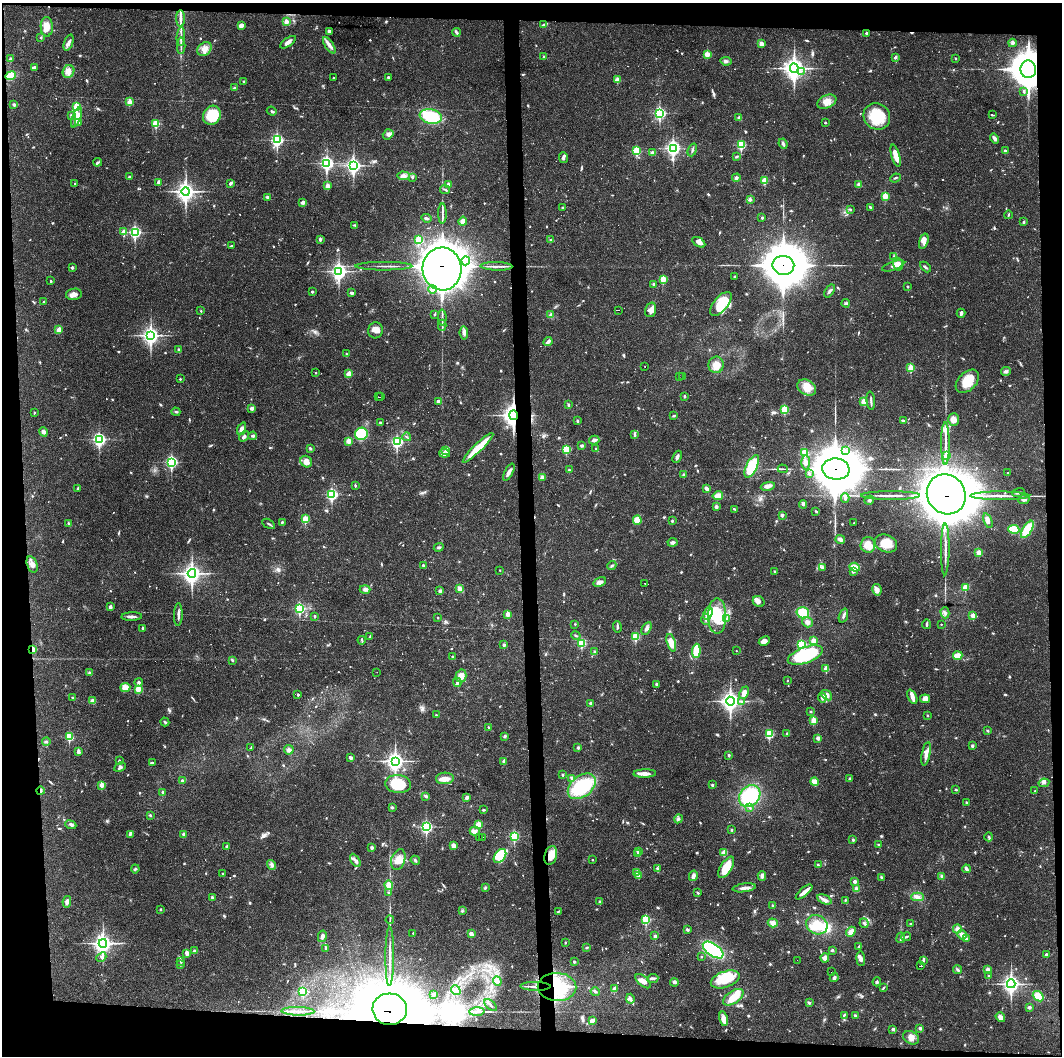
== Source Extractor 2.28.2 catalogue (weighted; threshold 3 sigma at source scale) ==
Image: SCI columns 1-4239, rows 1-4215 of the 4239 x 4216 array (HDU 1 of 3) = the unmasked area's bounding box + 8 px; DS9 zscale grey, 4 x 4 block average (1 PNG px = mean of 4 x 4 image px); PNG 1064 x 1058 px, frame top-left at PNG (2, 3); each listed source drawn as its Kron ellipse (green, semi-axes under 4 px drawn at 4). Shown black and unused: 9% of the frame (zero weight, under 3 of 4 exposures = <1% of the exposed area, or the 3 px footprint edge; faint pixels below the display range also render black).
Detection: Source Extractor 2.28.2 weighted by HDU 2 'WHT'. Background 0.027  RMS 0.0023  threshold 0.0105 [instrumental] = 3 sigma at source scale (4.5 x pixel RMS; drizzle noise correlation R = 1.50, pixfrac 1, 0.05/0.05 arcsec/px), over >= 5 px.
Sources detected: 1035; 2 too faint to see at this stretch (4 x 4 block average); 20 inside a brighter object's white glare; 24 cosmic-ray / hot-pixel residue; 2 long thin detections or spike segments (spike, bleed or trail) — neither listed nor drawn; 18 coinciding with a brighter row at this scale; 43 inside a brighter listed object's ellipse — not listed separately; of the other 926, all 500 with FLUX_AUTO >= 1.43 (the completeness limit of this list) listed and drawn (426 fainter detections not listed), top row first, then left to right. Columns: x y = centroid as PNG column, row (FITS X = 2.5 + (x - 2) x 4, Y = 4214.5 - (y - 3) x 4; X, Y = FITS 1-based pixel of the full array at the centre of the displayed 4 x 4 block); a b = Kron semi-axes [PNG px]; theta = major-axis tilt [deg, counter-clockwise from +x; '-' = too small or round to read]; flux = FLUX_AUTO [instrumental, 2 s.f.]
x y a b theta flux
181 19 8 2 -89 7.1
286 22 2 2 - 23
544 24 4 3 - 2.6
241 26 4 3 - 7.7
47 27 9 6 -88 14
329 31 3 2 - 3.9
456 32 4 3 - 2.8
866 33 2 2 - 4.7
41 37 3 2 - 1.4
181 37 9 2 87 3.9
69 42 8 3 69 4.7
288 42 9 3 36 6.9
1012 43 4 3 - 2.8
761 44 2 2 - 14
329 45 9 4 -57 6.9
181 46 8 2 90 2.5
204 49 8 6 43 10
707 54 2 2 - 31
544 57 2 2 - 3
895 57 3 2 - 2.8
955 58 2 2 - 1.4
10 59 3 2 - 3.8
726 61 5 3 - 3.8
35 67 4 3 - 2.3
794 68 5 4 - 850
1028 69 9 8 - 3200
802 71 2 2 - 1.8
68 72 6 5 - 9.2
10 76 5 4 - 26
388 77 3 2 - 1.7
333 78 2 2 - 2.2
617 80 2 2 - 27
244 81 2 2 - 3.7
234 88 3 2 - 1.7
1024 91 3 2 - 2
129 102 2 2 - 30
827 102 10 6 23 13
14 105 4 2 - 2.5
77 107 2 2 - 68
272 111 5 2 - 2.2
660 113 3 2 - 260
71 115 4 3 - 2.7
212 115 10 8 55 56
992 115 4 2 - 1.4
877 116 14 12 -40 60
431 117 11 7 -12 78
77 118 10 4 69 24
739 118 2 2 - 8.5
79 123 4 2 - 2
156 123 2 2 - 75
825 123 2 2 - 2.8
388 134 6 4 37 4.7
995 138 5 3 - 5
277 140 3 2 - 260
783 144 5 3 - 3.3
741 145 2 2 - 110
673 148 3 3 - 320
692 150 6 2 69 2.7
637 151 2 2 - 95
1005 151 2 2 - 7.2
653 153 3 3 - 3.9
896 156 11 4 -75 15
736 157 3 2 - 2.1
564 158 5 3 - 3.5
97 162 4 2 - 2.3
327 163 3 2 - 330
353 166 4 3 - 430
404 176 6 4 -3 5.4
130 177 4 2 - 1.6
412 177 4 2 - 1.4
736 178 4 3 - 3.7
895 178 5 2 - 1.8
765 180 2 2 - 45
159 182 4 3 - 3.1
75 183 2 2 - 3
230 183 4 2 - 3.6
448 184 2 2 - 16
859 184 4 4 - 2.6
328 186 2 2 - 25
445 189 5 2 - 1.7
186 191 4 3 - 690
885 196 2 2 - 51
267 197 2 2 - 7.5
750 199 2 2 - 7.9
303 202 3 2 - 9.1
562 207 2 2 - 2.5
870 207 3 2 - 2.7
850 209 3 2 - 1.8
442 214 10 2 90 3.9
1008 215 4 2 - 1.5
426 218 5 2 - 2.7
762 218 2 2 - 4.7
463 221 4 4 - 5.9
1024 222 4 2 - 1.8
354 225 4 2 - 1.8
124 232 2 2 - 21
135 232 3 2 - 230
320 239 2 2 - 9.4
418 240 2 2 - 70
551 240 3 2 - 2.1
924 241 8 4 73 7.1
699 242 7 4 -33 8.5
231 246 3 2 - 1.7
894 257 2 2 - 3.4
466 261 4 3 - 4.5
898 264 6 5 - 9
783 265 11 9 -7 7000
384 266 28 2 0 6.4
496 266 16 2 -2 6.5
893 266 11 4 19 7.9
925 267 6 2 -44 2.5
72 268 3 2 - 2.3
442 269 21 19 -84 5800
339 271 4 3 - 450
734 277 2 2 - 3.4
663 279 2 2 - 50
51 281 3 2 - 1.6
653 284 3 2 - 2.5
908 286 2 2 - 1.9
432 289 4 3 - 4.9
312 291 2 2 - 5.1
830 291 7 2 56 3.7
351 293 3 2 - 3.4
74 294 8 5 10 8.1
43 302 2 2 - 2.2
846 303 4 2 - 2.6
721 304 14 7 50 37
618 310 2 2 - 2.1
651 310 7 5 72 7.9
201 311 2 2 - 2.4
961 313 4 2 - 4.4
435 314 3 2 - 1.8
551 315 3 2 - 1.7
442 318 8 2 -89 3.6
442 325 5 2 - 2.3
59 330 4 3 - 8.1
375 330 8 7 - 11
464 333 6 3 -84 6.1
151 335 4 3 - 520
548 342 5 3 - 5.9
178 349 2 2 - 1.5
346 354 3 2 - 1.4
716 365 8 7 - 14
645 366 2 2 - 2.9
911 368 2 2 - 51
1006 371 5 3 - 2.8
315 373 2 2 - 2.4
349 374 4 3 - 9.7
679 376 2 2 - 36
683 376 2 2 - 18
180 379 2 2 - 2.9
967 381 14 9 45 29
807 388 10 7 -31 18
684 396 3 2 - 1.7
378 397 2 2 - 10
381 397 2 2 - 2.8
438 401 3 3 - 3.4
871 401 9 2 -85 3.2
864 402 2 2 - 43
568 405 3 2 - 2
252 408 4 3 - 5
785 409 2 2 - 64
176 412 4 2 - 2.1
34 413 2 2 - 3.7
513 415 5 3 - 710
674 416 4 2 - 1.4
953 419 6 5 - 11
577 421 3 2 - 1.9
903 421 3 2 - 3.5
380 423 2 2 - 6.2
242 429 6 4 67 6.5
43 432 5 4 - 4.8
361 434 6 6 - 54
634 435 3 2 - 2
244 436 6 3 53 3.7
253 436 4 4 - 2.8
407 437 4 2 - 1.5
99 439 3 3 - 280
594 440 5 3 - 5.4
348 441 2 2 - 33
397 442 3 2 - 220
945 444 21 2 -90 13
582 445 3 2 - 3.6
478 448 21 3 44 47
596 448 2 2 - 2
311 449 3 2 - 1.5
566 449 2 2 - 73
446 450 4 3 - 2.9
845 451 2 2 - 2.4
805 452 2 2 - 60
444 453 5 3 - 3.9
947 456 2 2 - 41
677 457 6 2 66 5
172 462 3 2 - 260
306 462 6 5 - 9.9
806 463 7 4 88 6.1
752 466 12 5 64 56
783 469 5 2 - 1.8
836 469 13 10 -7 11000
569 470 2 2 - 5.4
509 472 9 3 62 6.2
1008 473 2 2 - 1.6
809 474 3 2 - 1.6
684 475 2 2 - 11
542 478 3 3 - 5
355 485 2 2 - 2.1
768 486 7 4 11 5
78 488 3 3 - 1.6
706 489 4 2 - 7.1
1018 492 6 2 18 2.5
332 494 3 2 - 220
946 494 20 19 - 12000
718 496 5 3 - 21
890 496 30 2 0 12
1000 496 29 2 0 13
845 498 4 3 - 3
869 500 5 3 - 2.3
1024 500 5 3 - 3
803 504 4 3 - 3
716 506 2 2 - 10
734 509 4 2 - 1.6
816 511 3 2 - 1.6
782 515 2 2 - 10
305 519 2 2 - 56
637 520 5 4 - 17
672 521 2 2 - 5.4
988 521 8 4 -69 7.4
282 522 4 2 - 1.6
69 523 4 2 - 1.7
854 523 2 2 - 2.4
269 524 7 2 -30 2.1
1014 529 5 4 - 38
1027 529 10 4 59 45
840 539 5 3 - 5.2
672 542 5 3 - 4
886 543 11 8 -19 25
868 545 8 7 - 15
439 547 5 2 - 2.4
945 549 26 2 89 11
979 552 2 2 - 27
32 564 8 5 -73 7.9
423 566 4 2 - 2.2
612 566 5 2 - 2.3
822 567 4 3 - 2.8
855 567 5 3 - 16
500 570 2 2 - 1.9
775 571 3 2 - 1.9
853 572 4 2 - 2.4
192 573 4 3 - 680
600 582 6 4 31 5.5
645 583 2 2 - 34
965 587 2 2 - 38
365 589 5 4 - 4.1
460 589 4 3 - 8.1
877 590 5 4 - 8.3
440 591 2 2 - 9.9
759 602 6 5 - 4.7
110 607 4 3 - 4
300 608 3 2 - 170
708 613 6 2 65 4.7
803 613 6 5 - 34
945 613 5 2 - 2.8
508 614 2 2 - 27
178 615 11 2 89 5.4
315 616 2 2 - 4.6
717 616 18 9 90 62
843 616 7 3 71 4.2
973 616 2 2 - 22
132 617 10 2 2 5.5
438 617 2 2 - 2.9
706 619 6 2 -89 3.2
726 619 4 3 - 2.9
807 622 6 5 - 6.1
575 624 2 2 - 2.4
926 624 4 2 - 2.8
941 624 2 2 - 1.5
617 627 6 2 -87 2.9
143 628 2 2 - 5.3
646 629 7 3 61 4.3
576 635 5 2 - 2
636 636 2 2 - 81
370 637 3 2 - 1.5
362 640 4 2 - 2.3
764 641 6 4 26 6.7
813 641 2 2 - 35
582 643 2 2 - 99
671 643 9 4 -72 16
801 644 2 2 - 120
504 645 2 2 - 9.2
33 649 3 2 - 16
696 651 7 3 85 39
736 651 2 2 - 1.5
594 652 3 2 - 1.5
805 655 18 8 20 100
958 656 4 3 - 22
453 657 2 2 - 2.7
232 660 4 2 - 1.7
826 669 2 2 - 30
377 672 2 2 - 1.6
89 673 3 2 - 1.5
461 676 6 5 - 10
787 680 2 2 - 2
138 682 4 3 - 3
457 682 5 3 - 2.8
656 684 3 3 - 2.1
125 687 5 4 - 12
138 689 2 2 - 48
744 693 6 4 65 12
298 695 2 2 - 4.6
827 695 6 4 -39 5.9
822 697 5 4 - 5.4
912 697 8 4 -65 8.3
73 698 2 2 - 2.6
925 699 5 4 - 8.4
93 701 4 3 - 9.2
730 701 4 4 - 690
742 701 4 2 - 2.4
591 703 2 2 - 8.3
811 712 3 2 - 1.5
436 715 2 2 - 2.2
927 715 2 2 - 3.5
813 720 2 2 - 44
165 722 4 2 - 2.1
488 727 3 2 - 1.6
988 731 3 2 - 1.6
787 733 3 2 - 1.6
769 734 2 2 - 100
505 736 3 3 - 2.6
69 737 2 2 - 94
818 738 3 3 - 4.1
46 741 4 2 - 2.3
972 746 2 2 - 3.1
251 748 4 2 - 1.5
578 748 3 3 - 2.9
289 750 5 4 - 3.8
78 752 4 2 - 5.7
926 754 12 3 79 9.7
729 755 2 2 - 2.5
350 758 3 2 - 3.9
119 761 2 2 - 5
395 761 4 3 - 580
504 761 2 2 - 7
152 763 3 2 - 2
120 767 6 3 28 3.6
645 773 11 4 2 9
563 775 2 2 - 4.9
445 778 9 6 3 12
572 778 3 3 - 5.1
850 779 3 2 - 2.5
182 781 2 2 - 11
815 782 4 3 - 14
1044 783 5 3 - 2.9
398 784 13 9 -6 45
102 785 2 2 - 30
712 785 2 2 - 2.8
582 786 16 10 39 88
956 789 2 2 - 1.7
40 791 4 2 - 2.7
1035 791 2 2 - 1.7
163 792 2 2 - 6.2
426 796 4 3 - 2.4
750 796 12 9 49 110
467 797 3 2 - 5
966 802 2 2 - 1.6
392 808 3 3 - 2
750 808 3 2 - 1.5
483 810 3 2 - 2.2
150 815 2 2 - 2
678 819 4 3 - 3.2
71 825 6 4 -24 3.5
478 825 2 2 - 59
426 827 3 2 - 260
732 830 3 2 - 1.6
475 831 5 4 - 4.6
130 834 4 2 - 1.7
183 834 2 2 - 11
514 836 3 2 - 130
479 837 2 2 - 2.8
482 837 2 2 - 2.2
989 837 4 2 - 2
853 840 3 2 - 2.5
879 845 3 2 - 3.5
227 846 2 2 - 8.4
454 846 4 3 - 7.2
372 848 2 2 - 7.6
638 851 3 2 - 4.3
724 853 3 3 - 12
638 854 3 3 - 2
500 856 8 5 54 86
551 856 10 6 73 19
355 860 7 3 -58 5
398 860 11 7 73 14
415 860 5 2 - 2.4
593 860 2 2 - 1.5
272 865 5 3 - 3.8
818 865 3 2 - 2
726 867 12 5 58 32
657 868 2 2 - 4.8
135 869 4 2 - 1.9
966 869 4 2 - 5.5
637 872 2 2 - 23
222 873 2 2 - 2.1
639 876 2 2 - 11
693 876 5 3 - 6.6
762 876 5 3 - 5.7
942 876 4 3 - 2.9
881 877 3 2 - 1.7
855 881 2 2 - 11
389 885 5 4 - 15
485 888 4 2 - 2
744 888 11 2 7 8.5
856 889 4 3 - 4.8
804 892 10 2 40 11
388 893 3 2 - 2.2
698 893 3 2 - 1.5
212 897 2 2 - 5.7
917 897 6 3 -1 5.4
824 899 8 4 -25 5.5
845 900 2 2 - 1.4
67 902 6 3 81 5.5
600 902 2 2 - 9
773 906 3 2 - 2.4
160 909 2 2 - 1.5
462 911 3 2 - 1.5
558 911 3 2 - 1.5
646 919 2 2 - 95
390 920 4 2 - 1.6
773 923 5 4 - 6.9
864 923 5 2 - 2.2
911 924 3 2 - 1.4
817 925 11 9 -29 25
957 929 4 4 - 6
687 930 4 3 - 2.5
851 932 5 4 - 9.9
413 933 2 2 - 1.9
471 934 2 2 - 20
962 935 5 4 - 9.1
322 936 5 3 - 6.1
655 936 2 2 - 9.5
906 937 5 2 - 2.5
901 938 5 2 - 1.9
966 939 4 3 - 4.1
565 942 2 2 - 3.4
103 943 4 3 - 640
859 946 3 2 - 2.7
587 947 3 2 - 2.5
326 949 4 2 - 2.4
713 950 12 6 -35 120
832 950 3 2 - 2.1
194 951 2 2 - 2.4
187 953 4 2 - 7.3
1046 955 3 3 - 2.3
701 956 2 2 - 2.6
101 957 5 3 - 3
390 957 30 2 90 16
825 958 5 3 - 5.5
861 959 7 4 -84 5.8
797 960 2 2 - 1.7
181 961 2 2 - 4.8
923 961 4 2 - 2
574 962 2 2 - 6.4
180 965 3 2 - 1.7
921 966 2 2 - 53
987 969 2 2 - 20
958 970 4 2 - 2.2
832 972 2 2 - 1.8
989 976 2 2 - 4.2
653 978 5 2 - 4.7
834 978 4 2 - 5.5
725 979 15 8 18 40
497 981 5 3 - 3.5
643 981 9 5 -42 8.4
674 982 4 3 - 3.3
877 982 4 2 - 2.5
1011 984 4 3 - 520
535 986 15 2 -1 6.7
557 987 19 14 -1 94
883 988 4 2 - 2
614 989 4 3 - 5.7
456 990 5 3 - 3.1
303 992 2 2 - 81
595 992 4 2 - 2.2
433 994 2 2 - 2.3
1038 996 6 4 -39 20
733 997 12 6 34 27
630 999 5 4 - 3.7
809 1003 3 3 - 1.8
491 1005 7 2 -43 2.8
1029 1007 3 2 - 2.9
390 1009 17 15 -4 11000
298 1011 16 2 -1 6
477 1011 7 2 2 3.7
844 1015 4 2 - 2.1
855 1016 3 2 - 2.1
1000 1017 5 4 - 7.7
723 1019 7 4 -78 15
592 1021 4 3 - 8.8
920 1028 4 2 - 3
893 1029 3 2 - 2.9
911 1038 8 6 -29 9.4
Overlapping masked pixels (flux is a lower limit): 13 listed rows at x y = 1028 69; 783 265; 442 269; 513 415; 836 469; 946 494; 645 583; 33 649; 40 791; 551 856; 535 986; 557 987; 390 1009
Diffuse or blended objects may show on this block-average render without a row.